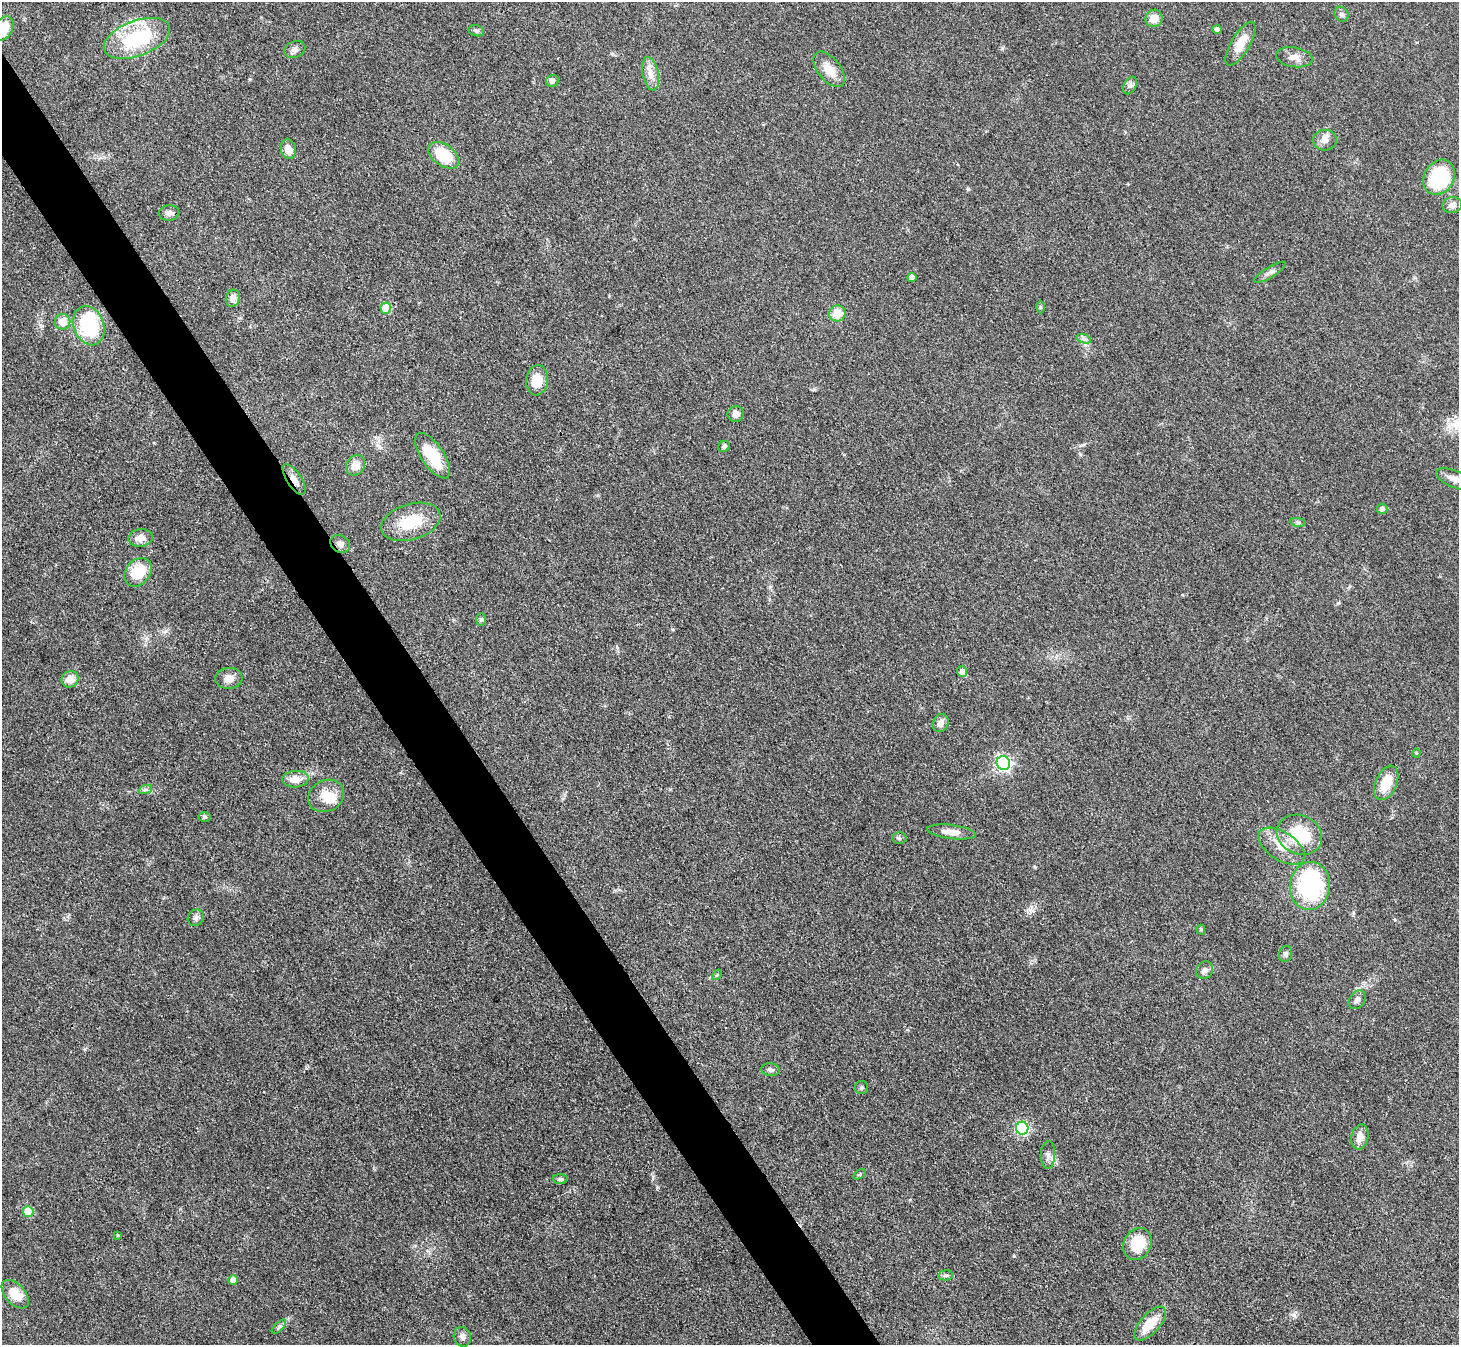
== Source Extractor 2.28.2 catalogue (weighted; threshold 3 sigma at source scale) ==
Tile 11 of 4 x 4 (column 3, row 3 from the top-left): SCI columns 2916-4372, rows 1639-2981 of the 5832 x 5824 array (HDU 1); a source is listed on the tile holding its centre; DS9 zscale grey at full resolution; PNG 1461 x 1347 px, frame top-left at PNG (2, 2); each listed source drawn as its Kron ellipse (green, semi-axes under 4 px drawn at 4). Shown black and unused: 4% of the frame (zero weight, under 3 of 4 exposures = <1% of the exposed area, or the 3 px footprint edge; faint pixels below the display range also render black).
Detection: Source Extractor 2.28.2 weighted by HDU 2 'WHT'; one run over the whole footprint, this tile lists its part. Background 0.0504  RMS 0.005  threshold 0.0223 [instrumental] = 3 sigma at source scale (4.5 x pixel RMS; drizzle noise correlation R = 1.50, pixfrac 1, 0.05/0.05 arcsec/px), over >= 5 px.
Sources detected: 81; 1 inside a brighter object's white glare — neither listed nor drawn; the other 80 listed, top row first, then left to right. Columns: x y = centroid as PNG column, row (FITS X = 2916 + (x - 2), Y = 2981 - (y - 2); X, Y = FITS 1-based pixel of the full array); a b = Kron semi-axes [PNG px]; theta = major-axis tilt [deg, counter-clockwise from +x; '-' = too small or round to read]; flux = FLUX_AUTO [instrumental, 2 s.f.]
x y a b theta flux
1341 14 8 6 -54 1.5
1154 18 9 8 - 5.7
3 29 13 9 59 14
1217 30 4 4 - 1.8
476 31 8 5 -13 1.2
137 38 35 17 21 38
1240 44 25 9 59 9
295 49 11 8 24 2
1294 57 18 10 -9 4.4
829 69 21 11 -51 7.4
650 74 17 8 -79 4.4
552 81 6 6 - 2.1
1130 85 9 6 63 1.6
1325 140 12 10 5 3.3
288 149 10 7 -75 4.7
444 155 17 10 -35 19
1439 177 18 15 60 38
1452 205 10 8 11 3
169 213 10 7 4 2.3
1270 272 18 5 31 2.1
912 277 4 4 - 3.1
233 298 9 7 75 3.4
1040 307 6 4 -90 0.73
386 308 5 5 - 12
837 313 8 8 - 8.5
62 322 8 7 - 6
89 326 20 15 -70 41
1084 339 7 4 -19 1.1
537 380 15 11 83 9.1
736 414 8 8 - 2.6
724 446 6 5 - 1.2
433 456 26 11 -55 16
356 465 11 9 57 4.9
294 479 18 7 -57 4.1
1454 479 19 8 -22 3.9
1382 509 5 5 - 1.9
411 522 30 18 17 18
1298 522 8 4 -8 0.9
140 538 12 8 6 3.9
340 544 10 8 -33 2.5
138 572 16 12 49 15
481 620 6 5 - 0.93
962 672 5 5 - 2.9
229 678 13 10 4 4.2
70 679 9 8 - 5.3
941 723 9 7 64 3.2
1416 753 4 4 - 0.51
1003 763 7 6 - 130
295 779 13 8 3 6
1386 783 18 10 66 11
145 790 7 4 19 0.92
326 796 19 15 29 9
204 817 6 5 - 1
951 832 24 7 -7 4.9
1299 835 23 19 -25 24
899 838 7 6 - 1
1282 846 26 14 -33 10
1310 886 24 20 84 54
196 918 8 7 - 1.6
1201 930 5 4 - 0.76
1286 954 8 6 76 1.2
1205 970 9 8 - 1.9
717 975 6 3 45 0.52
1357 1000 10 7 58 2.3
770 1070 9 6 -7 1.5
861 1088 6 6 - 0.93
1022 1128 6 6 - 72
1360 1137 12 8 78 4.7
1048 1155 14 7 88 2.4
860 1174 7 4 31 0.76
560 1179 7 4 -2 0.97
28 1212 5 5 - 15
118 1235 4 3 - 0.39
1137 1244 17 13 61 14
945 1275 7 5 7 1.1
233 1280 5 4 - 5.9
15 1294 17 10 -48 9.6
1150 1324 21 9 48 11
279 1327 9 3 45 1
462 1337 10 8 -71 2
Overlapping masked pixels (flux is a lower limit): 2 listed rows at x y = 294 479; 340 544
Isophote crosses this tile's border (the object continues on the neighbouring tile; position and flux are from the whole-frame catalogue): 2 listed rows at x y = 3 29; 1454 479
Unlisted compact peaks at least as high as the median listed source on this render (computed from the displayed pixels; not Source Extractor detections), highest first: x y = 1294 1315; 968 189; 1014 1256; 1035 867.